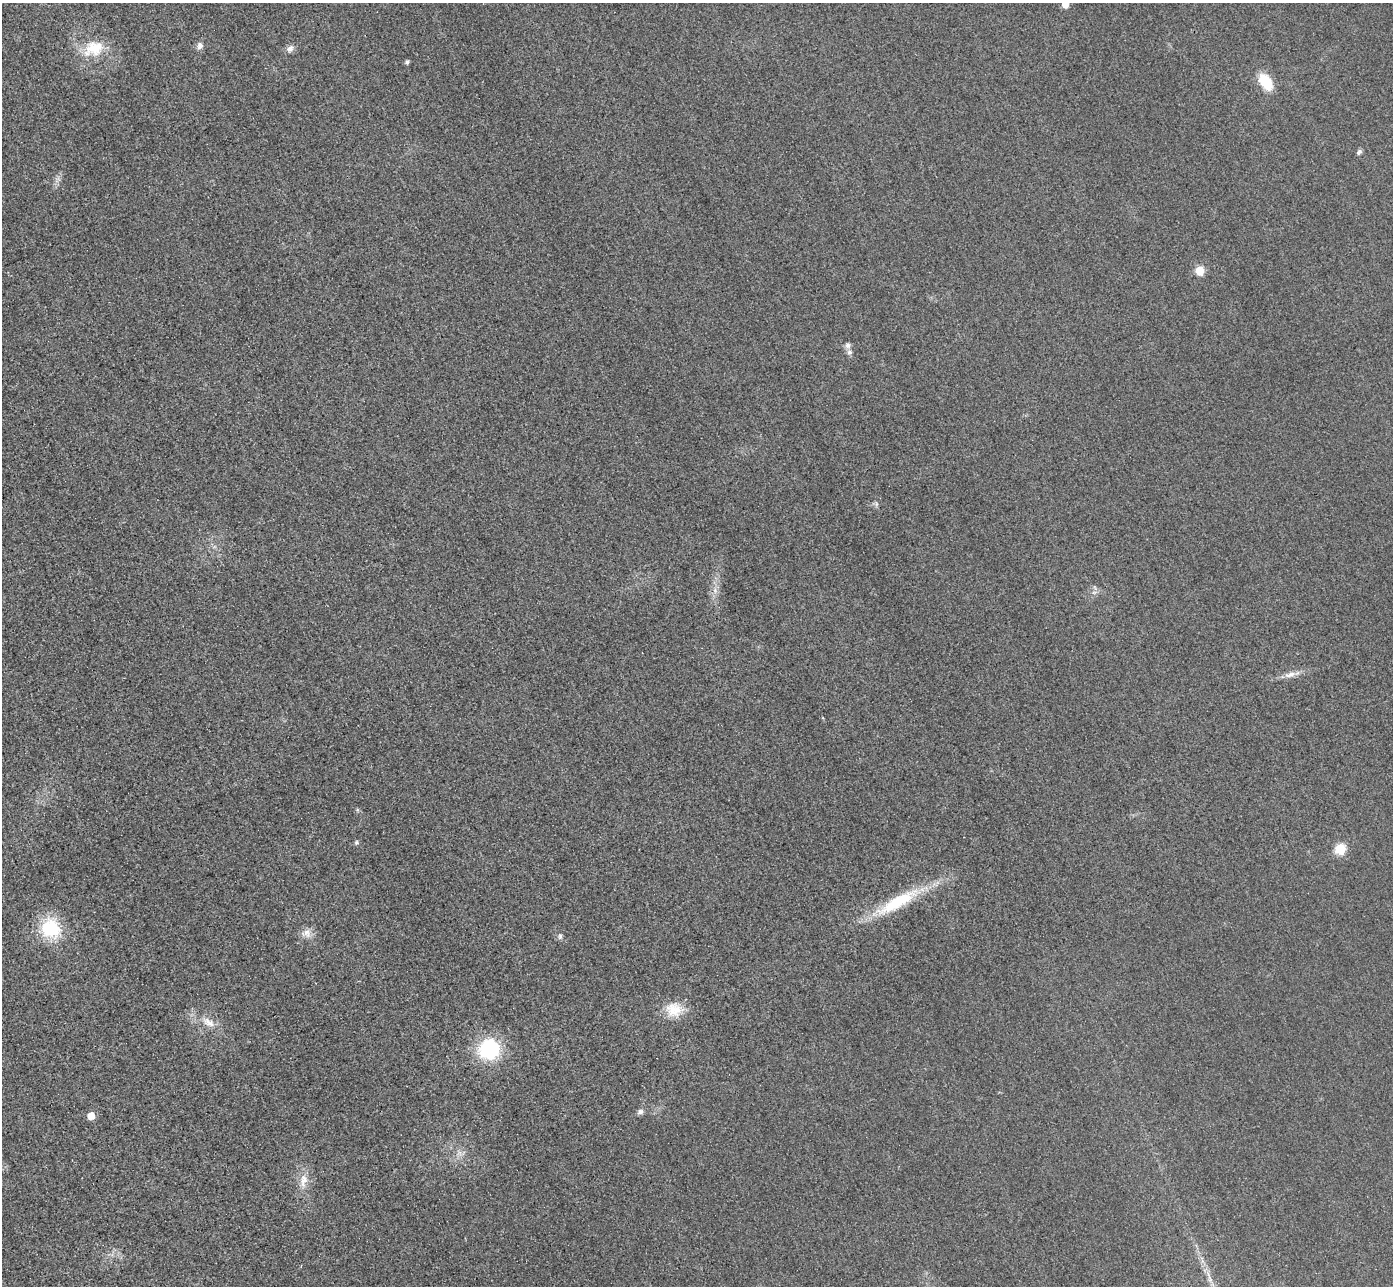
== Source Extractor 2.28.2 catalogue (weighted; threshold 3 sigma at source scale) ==
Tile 7 of 4 x 4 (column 3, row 2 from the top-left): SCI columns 2813-4203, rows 2873-4156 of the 5625 x 5613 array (HDU 1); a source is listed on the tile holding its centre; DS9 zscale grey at full resolution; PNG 1395 x 1288 px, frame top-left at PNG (2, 3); no overlay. Shown black and unused: <1% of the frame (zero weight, under 3 of 4 exposures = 3% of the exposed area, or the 3 px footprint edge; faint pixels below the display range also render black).
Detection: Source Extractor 2.28.2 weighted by HDU 2 'WHT'; one run over the whole footprint, this tile lists its part. Background 0.0651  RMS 0.019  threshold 0.0834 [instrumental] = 3 sigma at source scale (4.5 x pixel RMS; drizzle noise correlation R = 1.50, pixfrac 1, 0.05/0.05 arcsec/px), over >= 5 px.
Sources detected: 27; all 27 listed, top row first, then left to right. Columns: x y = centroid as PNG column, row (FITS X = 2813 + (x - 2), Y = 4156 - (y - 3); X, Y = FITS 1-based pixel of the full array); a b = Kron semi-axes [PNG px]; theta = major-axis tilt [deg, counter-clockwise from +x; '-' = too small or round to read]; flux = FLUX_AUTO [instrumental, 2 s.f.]
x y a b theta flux
1065 4 5 5 - 21
200 45 9 7 79 8.9
93 48 30 21 22 60
290 49 10 7 47 8.7
407 62 5 4 - 4.5
1266 82 16 9 -56 60
1359 152 8 5 47 4.6
1200 271 5 5 - 69
848 345 8 7 - 6.1
850 352 7 6 - 6.3
876 504 6 6 - 3.8
715 590 9 4 -85 5.9
1094 592 7 4 18 3.8
1290 674 19 7 15 14
356 843 5 5 - 4
1340 849 6 5 - 140
897 902 64 15 30 110
51 928 20 18 -47 110
306 933 13 13 - 15
560 936 8 6 89 4.4
674 1010 23 19 -5 40
209 1022 19 10 -30 22
489 1049 21 20 - 130
640 1112 7 6 - 6.5
91 1116 5 5 - 29
304 1181 22 9 84 23
1210 1278 13 5 -72 10
Isophote crosses this tile's border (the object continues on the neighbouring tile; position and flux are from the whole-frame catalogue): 1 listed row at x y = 1065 4